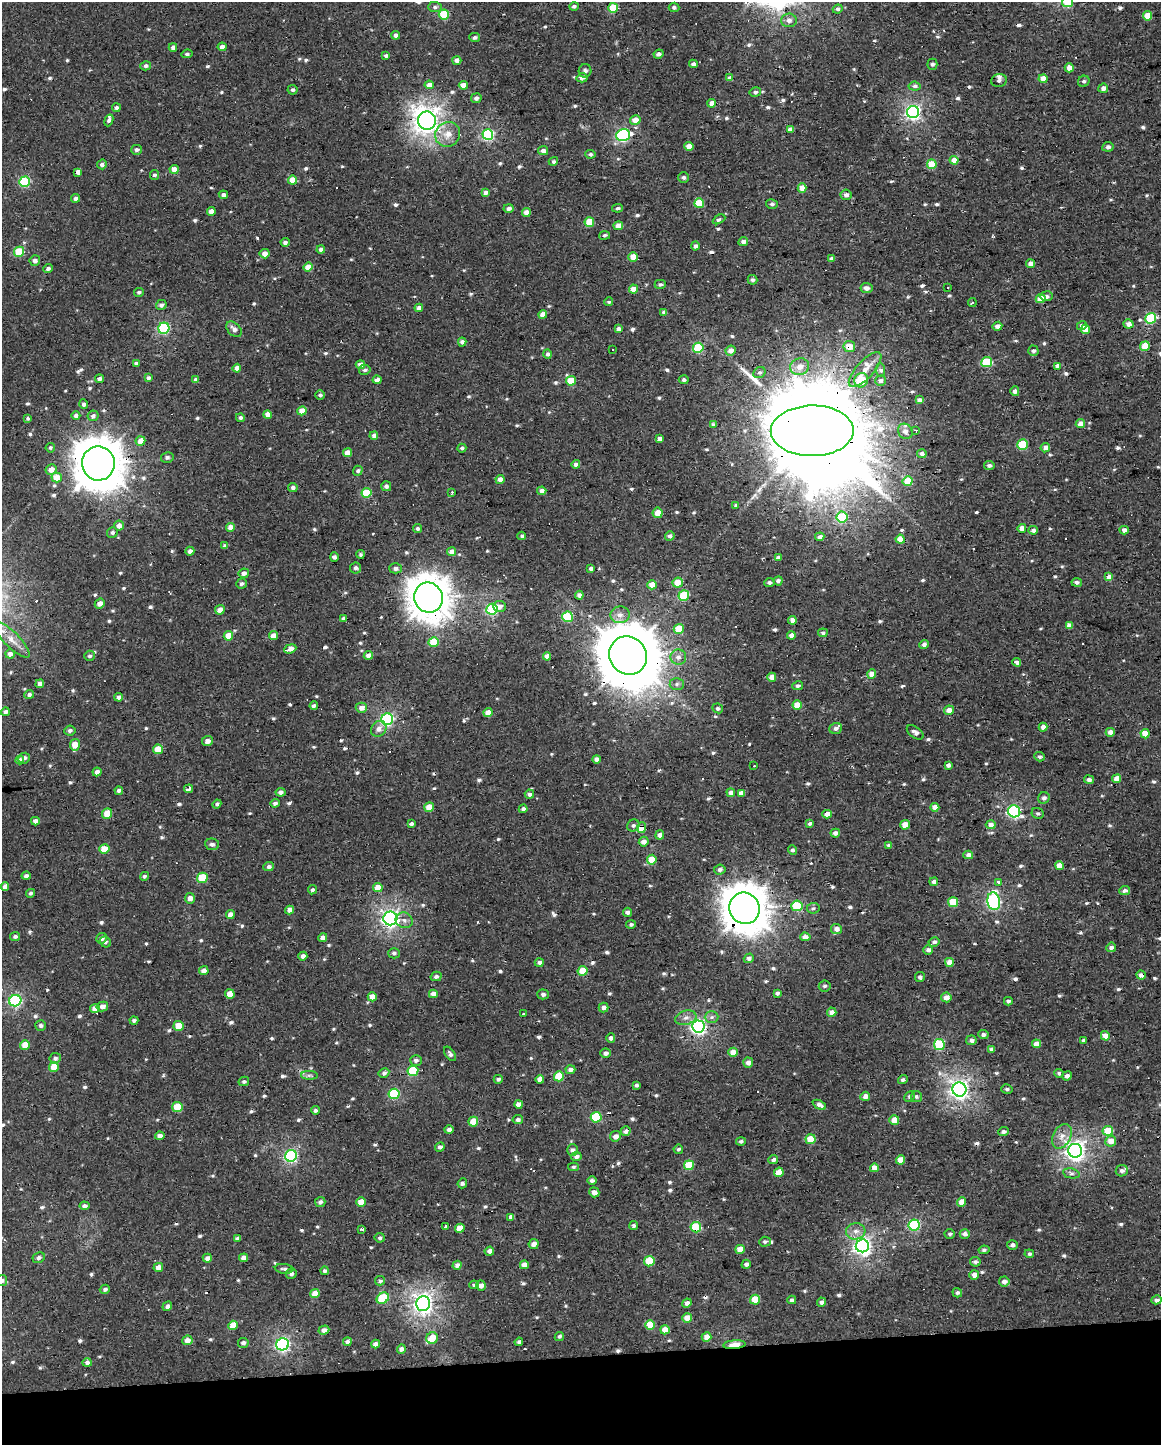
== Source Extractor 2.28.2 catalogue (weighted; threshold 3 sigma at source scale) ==
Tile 10 of 4 x 3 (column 2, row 3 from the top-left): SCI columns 1160-2318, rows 10-1452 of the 4636 x 4388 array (HDU 1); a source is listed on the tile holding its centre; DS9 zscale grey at full resolution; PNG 1163 x 1447 px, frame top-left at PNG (2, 2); each listed source drawn as its Kron ellipse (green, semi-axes under 4 px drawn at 4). Shown black and unused: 6% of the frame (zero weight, under 2 of 3 exposures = <1% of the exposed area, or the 3 px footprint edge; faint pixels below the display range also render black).
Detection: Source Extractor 2.28.2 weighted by HDU 2 'WHT'; one run over the whole footprint, this tile lists its part. Background -0.00111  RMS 0.003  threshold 0.0136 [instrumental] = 3 sigma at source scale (4.5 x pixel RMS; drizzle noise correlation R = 1.50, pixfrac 1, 0.0396/0.0396 arcsec/px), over >= 5 px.
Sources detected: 750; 24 cosmic-ray / hot-pixel residue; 1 long thin detection or spike segment (spike, bleed or trail) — neither listed nor drawn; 6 inside a brighter listed object's ellipse — not listed separately; of the other 719, all 500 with FLUX_AUTO >= 0.608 (the completeness limit of this list) listed and drawn (219 fainter detections not listed), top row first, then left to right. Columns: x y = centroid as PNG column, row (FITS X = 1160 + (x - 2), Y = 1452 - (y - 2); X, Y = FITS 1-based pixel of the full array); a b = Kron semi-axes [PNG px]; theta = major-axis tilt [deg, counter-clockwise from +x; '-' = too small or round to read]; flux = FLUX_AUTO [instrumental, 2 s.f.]
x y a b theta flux
1068 2 5 5 - 17
574 6 5 4 - 0.72
435 7 7 5 -1 0.75
674 7 5 5 - 0.7
613 8 5 5 - 9.6
838 9 5 4 - 0.84
444 15 5 5 - 14
1148 16 5 4 - 5.8
789 20 8 7 - 1.4
396 35 4 4 - 1.3
475 37 5 4 - 0.76
173 47 4 4 - 1.1
222 47 4 4 - 1.8
187 54 5 4 - 0.68
659 54 5 4 - 0.93
386 56 4 3 - 0.68
457 60 4 4 - 1.3
693 64 4 4 - 1.2
932 64 5 5 - 0.7
146 66 5 4 - 0.77
1069 68 4 4 - 2.5
585 71 6 6 - 0.88
582 78 5 4 - 1.6
730 78 4 4 - 1.6
1043 79 4 4 - 3.6
999 81 8 6 12 1.4
1084 81 6 5 - 0.64
429 85 4 4 - 2.3
463 85 4 4 - 2.9
915 86 6 4 -5 0.99
1103 88 5 4 - 1.6
293 90 5 5 - 0.61
755 92 6 4 12 0.69
476 98 5 5 - 1.1
712 103 4 4 - 1.9
116 108 4 4 - 1
913 112 6 6 - 74
109 120 6 4 68 0.77
635 120 5 5 - 2.6
427 121 9 9 - 230
790 129 4 4 - 1.5
448 134 13 12 - 3.9
488 135 5 5 - 38
623 135 7 5 17 40
689 146 4 4 - 3.4
1108 147 5 4 - 1
137 150 5 5 - 0.96
543 151 5 4 - 1.4
590 154 5 4 - 0.69
954 160 4 4 - 3.6
553 161 5 4 - 0.67
102 164 5 4 - 1.1
932 164 5 5 - 7.3
174 169 4 4 - 2.6
78 172 4 4 - 1.8
154 175 5 4 - 0.8
684 177 5 5 - 0.75
293 180 4 4 - 4.5
25 182 5 5 - 22
802 188 4 4 - 3.2
486 193 4 4 - 1.8
223 195 4 4 - 1.2
846 195 5 5 - 1.4
75 198 4 4 - 1
699 203 5 4 - 10
772 204 6 5 - 0.67
509 208 5 4 - 1
618 208 5 4 - 0.7
211 211 4 4 - 1.8
526 212 4 4 - 2.5
719 219 7 3 27 0.68
589 222 5 5 - 7.6
618 226 5 4 - 2.5
605 235 5 4 - 0.62
285 242 4 4 - 0.96
743 242 5 4 - 1.3
695 246 4 4 - 1
321 249 4 4 - 1.3
19 252 5 5 - 11
265 254 5 4 - 2.1
633 257 4 4 - 4.1
831 259 4 4 - 1.4
35 260 5 5 - 1.4
1030 264 4 4 - 2.1
308 267 5 4 - 3.8
48 268 4 4 - 0.88
752 280 5 4 - 0.67
660 284 5 4 - 0.65
866 288 6 5 - 1.3
948 288 3 3 - 1.4
633 289 4 4 - 3.3
139 292 5 4 - 0.73
1046 296 6 5 - 0.83
1041 299 5 4 - 3.2
609 302 4 4 - 0.61
972 303 4 3 - 0.67
161 305 5 5 - 0.98
419 308 4 4 - 1.6
664 312 4 4 - 0.92
543 315 4 4 - 3.5
1151 318 5 5 - 23
1129 324 5 4 - 1.9
997 326 5 4 - 1.9
1082 326 5 4 - 1.1
164 328 5 5 - 32
234 329 9 6 -45 1.4
618 329 4 4 - 1.4
1085 329 5 4 - 3.9
462 342 4 4 - 1.1
849 346 6 5 - 3.7
1145 346 5 4 - 6.7
698 348 5 5 - 19
613 350 3 3 - 0.83
731 350 5 5 - 1.7
1033 351 5 5 - 0.76
548 354 5 4 - 1
987 362 5 5 - 16
136 363 4 4 - 0.85
360 365 4 4 - 2.1
1057 366 4 4 - 1.4
800 367 9 8 - 2.8
237 368 4 4 - 2.1
365 370 6 5 - 0.7
865 370 22 8 48 3.7
880 370 7 5 -84 1
759 372 6 5 - 0.87
148 378 4 4 - 0.87
99 379 4 3 - 1
196 380 4 4 - 1.2
377 380 4 4 - 2
684 380 5 4 - 0.71
861 380 7 7 - 8
571 381 5 5 - 7.6
881 381 5 5 - 1.1
1015 391 5 4 - 1.7
320 395 5 4 - 0.65
919 400 4 4 - 1.2
84 404 5 4 - 0.75
302 411 4 4 - 4.1
268 415 4 4 - 3
76 416 4 4 - 0.87
93 416 5 5 - 1.1
240 418 4 4 - 0.81
28 419 4 3 - 0.69
713 424 4 3 - 0.69
1080 424 5 4 - 2.4
916 430 3 2 - 0.68
812 431 41 25 0 13000
905 431 8 7 - 1.7
374 436 4 4 - 1.6
659 439 4 4 - 1.6
140 441 5 4 - 2.8
1022 444 5 5 - 12
50 448 5 4 - 0.63
462 448 4 4 - 0.74
1045 448 5 4 - 1.7
347 453 4 4 - 2.9
922 454 5 4 - 1.5
167 457 6 5 - 0.84
98 463 17 16 - 840
576 464 4 4 - 1.3
989 465 5 4 - 1
51 469 6 5 - 2.5
358 471 5 4 - 0.81
57 477 5 5 - 4.6
500 479 4 4 - 1.9
908 481 5 4 - 8
386 486 5 5 - 1.1
293 487 5 4 - 0.98
542 491 4 4 - 1.6
452 492 3 3 - 0.67
367 493 5 5 - 11
736 505 4 3 - 0.67
658 513 5 5 - 3.6
842 517 5 5 - 14
119 526 5 5 - 2.2
230 527 4 4 - 2.3
1022 528 4 4 - 2.2
418 529 4 4 - 0.66
1033 530 4 4 - 1.1
1124 530 4 4 - 1.6
112 532 5 5 - 0.88
522 536 4 3 - 0.75
670 536 5 4 - 1.1
820 537 4 4 - 1.2
900 539 4 4 - 4.1
225 546 4 4 - 0.84
190 551 4 4 - 1.2
452 552 4 4 - 2.4
360 554 4 4 - 0.67
334 557 4 4 - 1
778 558 4 3 - 1.3
356 568 5 5 - 0.88
395 568 6 5 - 1.2
591 568 4 3 - 0.94
244 573 5 5 - 1.3
1109 577 4 4 - 2.5
778 581 5 4 - 1.4
769 582 5 4 - 0.71
1077 582 5 4 - 0.88
678 583 5 5 - 4.8
242 584 5 5 - 0.8
652 585 4 4 - 3.9
579 595 4 4 - 1.4
684 596 5 5 - 13
428 597 15 14 - 560
100 604 5 4 - 2.1
500 606 6 5 - 1.4
492 609 5 5 - 31
220 610 5 4 - 2
620 615 9 8 - 1.9
568 617 5 5 - 17
344 619 4 3 - 0.94
792 620 4 4 - 1.7
1069 626 4 4 - 2.2
679 629 5 5 - 6.2
823 633 5 4 - 0.79
791 635 4 4 - 2
228 636 5 4 - 5.6
273 636 4 4 - 2.6
12 640 24 7 -45 3.7
434 642 5 5 - 8.7
924 644 5 4 - 1.1
290 649 6 4 22 2.5
10 654 5 4 - 1.4
368 655 5 4 - 2
628 655 20 18 -48 2200
89 656 5 5 - 0.63
547 656 4 4 - 2.5
678 657 8 7 - 1.5
1017 662 4 4 - 1.2
872 674 4 4 - 3.1
772 677 4 4 - 2.3
40 684 4 4 - 1.3
677 684 7 6 - 0.86
798 686 5 4 - 0.73
29 694 5 4 - 0.86
119 697 4 4 - 1.5
797 705 4 4 - 4.9
314 706 4 3 - 0.72
361 708 5 5 - 2.2
718 708 5 5 - 0.77
949 710 5 4 - 2.1
5 712 4 4 - 1.2
488 713 4 4 - 3.5
387 719 6 6 - 51
1043 727 4 4 - 1.7
836 728 6 5 - 0.88
379 729 8 7 - 1.9
70 731 5 5 - 0.85
915 732 9 5 -36 1.1
1110 732 4 4 - 2.2
1145 734 4 4 - 4.7
207 741 5 5 - 1.7
75 745 6 5 - 4.5
158 749 5 5 - 5.6
1040 757 5 4 - 0.67
24 758 6 5 - 0.92
596 759 4 4 - 1.6
20 760 4 4 - 1.2
948 765 4 3 - 0.99
754 766 3 2 - 1.6
97 772 4 4 - 1.5
1089 779 5 4 - 0.98
1117 779 5 4 - 3.5
189 789 4 3 - 3
119 791 4 4 - 1.2
281 792 5 4 - 1.1
731 793 4 4 - 1.7
741 793 4 4 - 1.7
529 794 4 4 - 1
1044 798 6 5 - 0.99
275 803 4 4 - 0.82
217 804 4 4 - 0.67
429 807 5 4 - 4.1
935 807 4 4 - 3.2
523 809 4 4 - 0.88
1014 811 6 6 - 47
1037 813 6 5 - 0.65
107 814 5 5 - 5.6
827 814 4 4 - 3.5
35 821 4 4 - 1.5
810 823 4 3 - 0.62
411 824 4 3 - 0.76
633 825 6 6 - 0.87
905 825 4 4 - 4.8
991 825 5 4 - 1.8
642 828 5 4 - 9.8
835 833 5 4 - 1.4
660 835 5 4 - 1.5
644 842 5 5 - 1.8
212 844 7 6 - 0.98
889 845 4 4 - 0.77
104 849 5 4 - 4.7
792 850 4 4 - 0.79
968 855 5 4 - 1.5
652 860 5 4 - 7.3
1059 866 4 4 - 3.7
269 867 5 4 - 1
720 870 5 5 - 0.95
26 876 4 4 - 0.88
144 876 5 4 - 0.66
202 878 5 5 - 11
934 882 4 4 - 1.5
998 882 3 3 - 3.8
5 887 4 4 - 1.5
378 888 5 4 - 4.5
312 890 5 4 - 0.74
1125 891 5 4 - 1.3
30 893 4 4 - 0.61
190 898 5 5 - 2
994 901 9 6 -79 50
953 902 5 5 - 9.7
797 906 5 5 - 15
744 908 16 15 - 670
813 908 6 5 - 0.61
290 910 4 4 - 2
628 912 4 4 - 1.1
230 914 4 4 - 2.2
390 918 7 7 - 100
404 920 9 7 -29 1.3
631 924 5 4 - 0.65
836 929 5 5 - 1.9
15 937 5 4 - 0.75
805 937 5 4 - 1.7
102 938 5 5 - 1.1
323 938 4 4 - 2.3
105 942 6 5 - 0.74
934 942 5 4 - 0.89
1111 947 5 4 - 0.95
928 950 5 5 - 1.1
394 953 6 5 - 0.77
303 956 4 4 - 1.3
749 958 5 4 - 1.2
539 962 4 4 - 1.1
949 962 4 4 - 3.1
204 971 5 4 - 2
583 971 5 5 - 6.5
1141 975 5 4 - 1.4
436 976 5 4 - 0.81
920 977 5 5 - 0.93
825 986 6 5 - 0.61
777 993 4 3 - 0.74
230 994 5 5 - 3.9
433 994 4 4 - 2.2
543 994 5 5 - 0.97
372 997 4 4 - 2.6
946 997 5 5 - 2.1
15 1001 6 5 - 43
1008 1001 4 3 - 0.77
102 1006 6 4 11 1.8
95 1008 5 4 - 2.2
603 1008 5 4 - 1.4
832 1012 5 4 - 1.7
523 1014 3 3 - 0.68
712 1017 7 6 - 0.85
686 1018 11 7 15 1.5
134 1021 4 4 - 0.76
41 1025 5 5 - 0.77
179 1026 5 5 - 5.1
698 1026 6 6 - 73
983 1035 5 4 - 0.94
1105 1036 5 4 - 3
611 1038 4 4 - 1.1
971 1040 5 5 - 1.1
1083 1040 4 3 - 0.67
1036 1044 4 4 - 2.8
25 1045 5 5 - 3.9
939 1045 5 5 - 20
991 1049 4 3 - 1
733 1052 4 4 - 3.7
606 1053 5 4 - 1.2
450 1054 8 4 -54 0.9
55 1058 5 5 - 0.84
416 1060 6 5 - 0.96
748 1063 5 5 - 1.6
54 1067 5 4 - 5.1
570 1070 5 4 - 1.2
413 1071 5 5 - 15
384 1073 5 4 - 0.83
1059 1073 5 4 - 0.8
309 1075 8 4 -1 0.73
559 1076 5 5 - 8.5
1067 1076 5 4 - 1.5
498 1079 4 4 - 0.78
540 1079 4 4 - 2.5
903 1080 5 4 - 0.73
244 1081 5 4 - 0.67
636 1085 4 4 - 0.7
959 1089 7 7 - 120
1007 1089 5 4 - 0.62
394 1094 5 5 - 19
865 1096 5 4 - 2
916 1096 5 5 - 0.66
909 1097 5 4 - 0.67
519 1104 4 4 - 1.8
819 1105 7 4 -27 1.3
177 1107 5 5 - 7.3
315 1110 4 4 - 0.93
596 1117 5 5 - 18
518 1120 5 4 - 0.88
894 1120 5 4 - 4.6
473 1122 5 4 - 5
449 1130 4 4 - 1.3
626 1131 5 5 - 1.3
1108 1131 5 4 - 9
1004 1132 5 4 - 0.85
160 1136 5 4 - 1.6
615 1136 5 5 - 1.6
1062 1136 13 9 63 2.6
811 1139 5 5 - 8.2
741 1141 5 4 - 0.67
1111 1141 5 5 - 2.7
440 1147 5 4 - 0.96
678 1149 5 4 - 0.63
573 1150 5 5 - 0.98
1075 1151 7 7 - 130
291 1156 6 5 - 47
576 1157 5 4 - 1.2
773 1160 5 4 - 1.1
900 1160 4 4 - 3.3
689 1165 5 5 - 10
573 1167 5 4 - 0.65
874 1168 4 4 - 3.4
1122 1171 6 5 - 1
779 1172 5 4 - 4.2
1071 1173 8 5 -12 0.82
592 1181 5 4 - 0.91
462 1183 5 4 - 0.66
594 1192 5 4 - 2
320 1202 5 5 - 1
361 1202 5 4 - 4.3
962 1202 4 4 - 3.9
84 1206 5 4 - 0.94
511 1217 4 4 - 1.6
914 1225 5 5 - 30
446 1226 3 3 - 1.2
634 1226 4 4 - 0.77
696 1227 5 5 - 15
460 1228 5 4 - 3.8
362 1229 4 3 - 1.5
856 1231 10 8 5 2
950 1234 5 4 - 0.61
965 1234 5 4 - 1.2
237 1238 4 3 - 1.1
380 1238 5 5 - 0.67
765 1242 6 5 - 0.64
534 1244 5 5 - 2
1012 1245 5 4 - 0.85
862 1246 6 6 - 120
740 1249 5 4 - 4.1
984 1250 5 4 - 0.63
489 1251 5 4 - 1.4
1029 1254 5 4 - 0.77
39 1258 6 5 - 1
207 1258 4 4 - 1.6
244 1258 4 4 - 1.8
649 1261 5 5 - 9.8
975 1262 5 5 - 0.79
746 1264 5 4 - 0.79
457 1265 5 4 - 1.4
524 1265 4 4 - 2.5
158 1267 5 4 - 2.4
284 1269 9 5 -6 0.79
325 1271 4 4 - 0.74
291 1274 5 5 - 0.88
974 1275 5 4 - 1.8
2 1281 5 5 - 0.71
380 1281 5 4 - 0.7
1004 1281 5 5 - 1.3
474 1285 5 4 - 0.75
481 1285 5 5 - 2
105 1289 5 4 - 0.79
957 1293 5 4 - 0.64
315 1294 5 4 - 4.2
383 1298 6 5 - 16
755 1300 5 5 - 6.3
792 1300 4 4 - 0.79
1157 1300 5 4 - 0.94
821 1302 5 4 - 0.96
423 1303 7 7 - 140
687 1303 5 4 - 1.5
167 1306 5 4 - 1.2
687 1318 5 4 - 3.9
233 1325 5 4 - 5
650 1325 5 5 - 7.3
324 1330 5 4 - 1.4
665 1330 5 4 - 3.4
559 1336 5 4 - 0.62
706 1337 5 4 - 2.8
432 1338 6 5 - 4.6
187 1340 5 4 - 2.2
347 1342 4 4 - 1.2
519 1342 4 4 - 0.89
243 1343 5 5 - 1.1
282 1344 6 6 - 58
376 1344 4 4 - 1.6
734 1345 11 4 5 6.1
401 1349 4 4 - 1.5
87 1363 5 4 - 1.2
Overlapping masked pixels (flux is a lower limit): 17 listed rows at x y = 913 112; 427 121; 623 135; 526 212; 849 346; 812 431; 922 454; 98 463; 428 597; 628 655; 20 760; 642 828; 744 908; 1141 975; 696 1227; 423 1303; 734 1345
Isophote crosses this tile's border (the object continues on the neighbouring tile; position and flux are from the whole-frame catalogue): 3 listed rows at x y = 1068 2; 15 1001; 2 1281